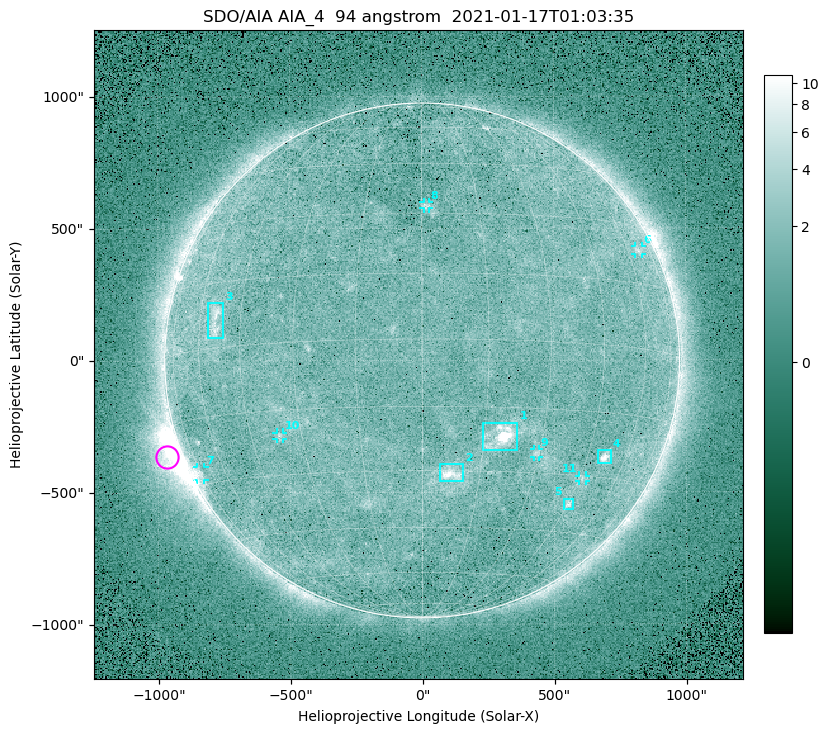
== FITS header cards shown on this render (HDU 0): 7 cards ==
TELESCOP= 'SDO/AIA '
INSTRUME= 'AIA_4   '
WAVELNTH=                   94
WAVEUNIT= 'angstrom'
DATE-OBS= '2021-01-17T01:03:35.12'
CTYPE1  = 'HPLN-TAN'
CTYPE2  = 'HPLT-TAN'

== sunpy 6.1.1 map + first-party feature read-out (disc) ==
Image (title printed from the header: SDO/AIA AIA_4  94 angstrom  2021-01-17T01:03:35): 512 x 512 px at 4.8 arcsec/px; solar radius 976 arcsec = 203 px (full disc in frame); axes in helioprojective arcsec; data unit not stated in the header (colour bar unlabelled)
Orientation: roll -0.138 deg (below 1 deg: not rotated)
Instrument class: DISC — disc imager (sunpy class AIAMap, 94 A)
Bright regions (active regions / flare kernels): reference = the median radial profile (limb darkening/brightening removed); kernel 5 px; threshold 5 sigma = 1.93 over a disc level ~1.63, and >= 1.15x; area >= 9 px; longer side >= 5 px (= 24 arcsec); searched inside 0.97 R_sun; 11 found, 11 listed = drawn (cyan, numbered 1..; 6 of them under ~33 arcsec drawn as corner ticks so the feature stays visible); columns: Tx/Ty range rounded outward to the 10 arcsec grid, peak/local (2 s.f.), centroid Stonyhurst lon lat
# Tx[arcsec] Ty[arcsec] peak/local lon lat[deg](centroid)
1 230..360 -340..-230 12 +19 -22
2 60..160 -460..-390 6.6 +7 -31
3 -810..-750 90..220 4.2 -54 +6
4 660..720 -390..-340 7.2 +51 -25
5 530..570 -570..-520 3.8 +45 -37
6 810..840 400..430 2.7 +66 +23
7 -860..-820 -450..-400 3.3 -75 -27
8 0..30 570..600 2.8 +1 +32
9 420..440 -370..-330 2.6 +29 -25
10 -550..-530 -300..-270 2.5 -36 -21
11 590..620 -460..-440 2.5 +46 -31
Off-limb structures (1.02-1.3 R_sun): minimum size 50 px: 3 found; the strongest spans PA ~95..130 deg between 1.02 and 1.22 R_sun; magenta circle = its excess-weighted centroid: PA ~110 deg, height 1.06 R_sun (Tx ~-970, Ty ~-370 arcsec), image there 4.8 x the reference